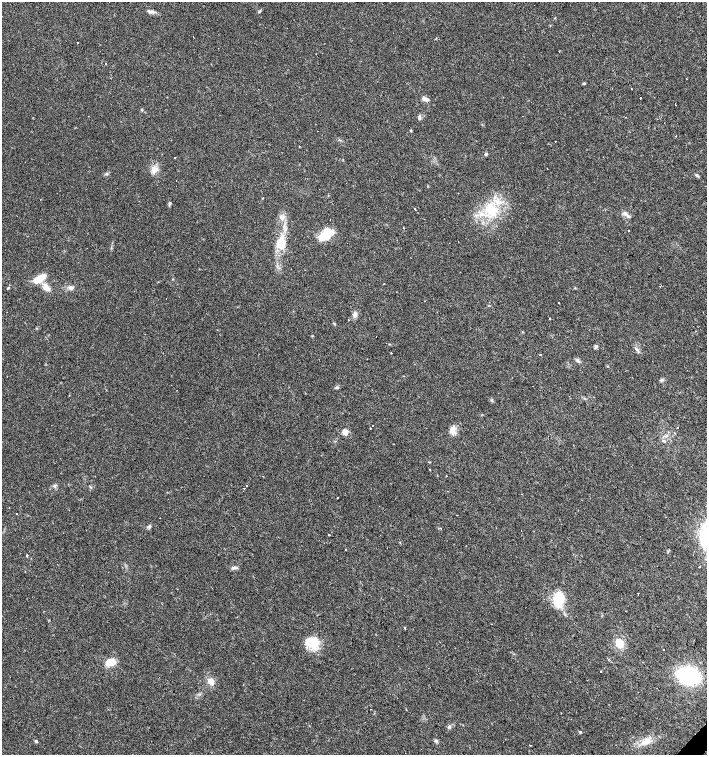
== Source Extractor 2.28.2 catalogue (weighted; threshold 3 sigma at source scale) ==
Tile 6 of 4 x 4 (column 2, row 2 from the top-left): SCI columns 1628-3036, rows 3009-4513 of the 6005 x 6018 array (HDU 1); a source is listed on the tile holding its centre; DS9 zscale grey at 2 x 2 block average (1 PNG px = mean of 2 x 2 image px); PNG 709 x 757 px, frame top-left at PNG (2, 2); no overlay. Shown black and unused: <1% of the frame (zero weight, under 3 of 4 exposures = <1% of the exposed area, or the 3 px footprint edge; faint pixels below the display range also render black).
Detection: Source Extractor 2.28.2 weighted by HDU 2 'WHT'; one run over the whole footprint, this tile lists its part. Background 0.0164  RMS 0.0027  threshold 0.0124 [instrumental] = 3 sigma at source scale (4.5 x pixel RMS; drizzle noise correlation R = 1.50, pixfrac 1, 0.0396/0.0396 arcsec/px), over >= 5 px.
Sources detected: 94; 16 cosmic-ray / hot-pixel residue — not listed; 2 inside a brighter listed object's ellipse — not listed separately; the other 76 listed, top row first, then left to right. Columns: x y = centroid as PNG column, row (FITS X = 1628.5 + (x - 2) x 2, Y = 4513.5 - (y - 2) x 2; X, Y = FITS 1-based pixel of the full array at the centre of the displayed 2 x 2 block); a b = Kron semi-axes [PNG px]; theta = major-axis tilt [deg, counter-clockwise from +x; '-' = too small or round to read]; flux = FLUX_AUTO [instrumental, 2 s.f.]
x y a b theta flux
152 12 10 4 -4 2.1
77 43 2 2 - 1.1
584 83 4 2 - 0.54
632 89 2 2 - 2.3
640 98 2 2 - 0.97
426 99 9 5 -25 2.4
676 105 2 2 - 1.4
142 110 3 3 - 0.6
626 117 2 2 - 0.52
419 118 4 3 - 0.97
411 130 3 2 - 0.58
555 142 2 2 - 0.87
486 154 4 3 - 0.81
175 158 2 2 - 1.4
154 170 8 7 - 3.8
106 174 5 3 - 0.89
696 175 4 3 - 1
176 180 2 2 - 1.4
170 204 5 3 - 0.89
415 209 2 2 - 2.6
491 209 18 13 -29 18
625 213 5 5 - 1.8
403 227 2 2 - 0.3
628 230 2 2 - 2.3
326 234 16 8 41 16
112 243 2 2 - 0.65
281 243 15 11 -73 10
39 279 16 6 32 9.3
46 288 10 6 -46 5.3
70 288 7 5 5 2.1
558 303 2 2 - 1.7
355 314 7 5 74 2
550 318 2 2 - 0.77
334 323 3 3 - 0.54
522 332 3 2 - 0.33
596 346 5 3 - 0.92
636 349 4 3 - 0.97
391 353 2 2 - 1.2
540 355 2 2 - 1.6
662 380 4 4 - 1
69 396 2 2 - 0.8
373 426 2 2 - 2.1
677 427 2 2 - 1
370 428 2 2 - 1.1
453 430 11 7 84 4.6
345 432 3 3 - 16
675 433 2 2 - 1.7
664 441 3 2 - 0.52
430 470 2 2 - 0.88
446 476 2 2 - 0.64
55 485 5 2 - 0.7
244 488 2 2 - 0.33
337 497 2 2 - 2.1
16 514 2 2 - 4.6
149 526 5 3 - 0.96
329 535 2 2 - 1.6
400 542 2 2 - 0.41
466 546 2 2 - 1.7
345 549 2 2 - 1.4
27 556 2 2 - 4.6
700 567 2 2 - 0.6
233 568 6 4 5 1.7
558 600 17 12 83 15
626 611 2 2 - 0.62
312 642 16 11 6 15
619 643 10 7 -46 8.7
110 662 12 7 28 7.6
601 672 2 2 - 2.2
688 675 16 12 -14 61
211 681 7 6 - 4.4
449 727 4 4 - 1
580 732 3 3 - 0.86
36 741 4 3 - 0.76
436 741 5 4 - 1.1
646 741 12 6 15 5.6
530 745 2 2 - 1.5
Diffuse or blended objects may show on this block-average render without a row.